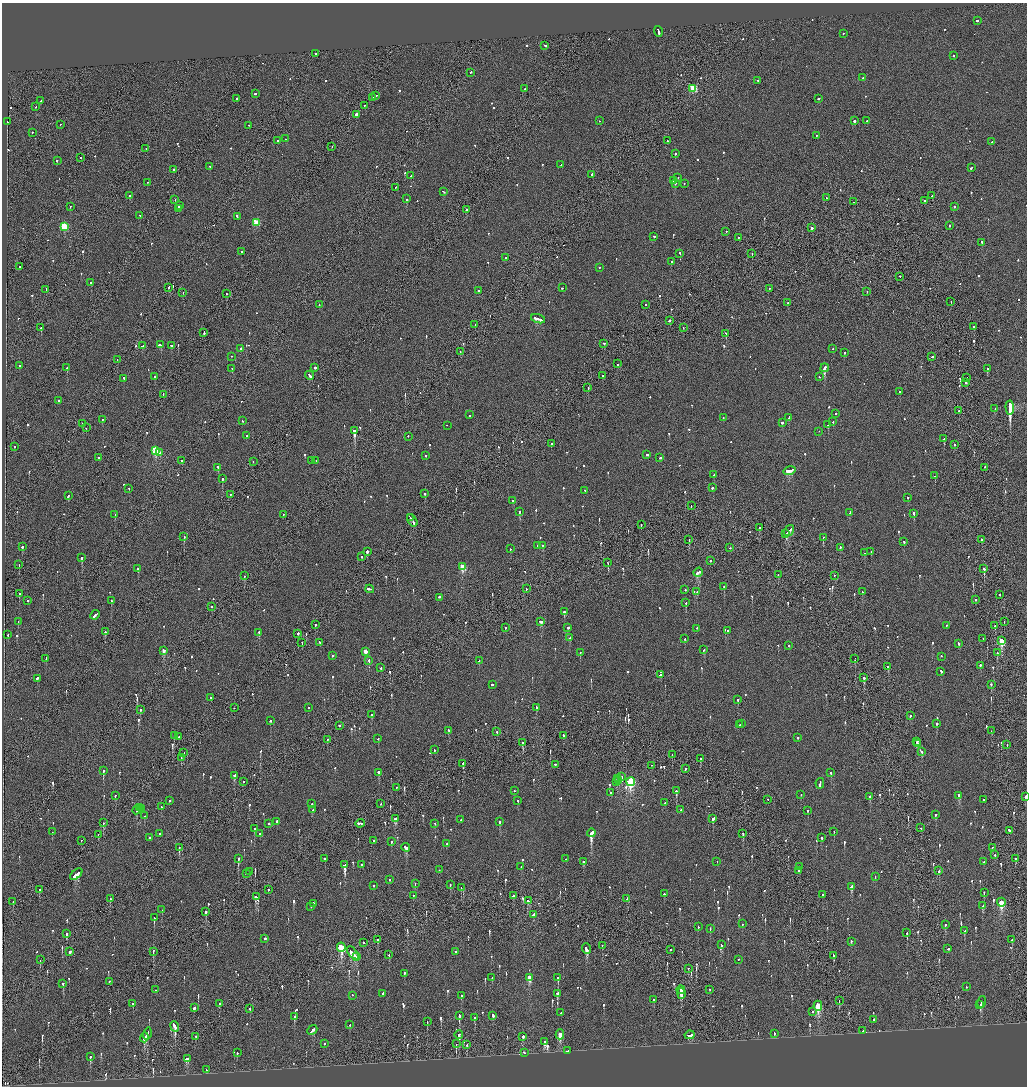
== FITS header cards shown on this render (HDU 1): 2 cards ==
NAXIS1  =                 2050
NAXIS2  =                 2168

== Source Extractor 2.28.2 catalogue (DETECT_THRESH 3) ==
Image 2050 x 2168 px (HDU 1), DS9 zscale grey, zoomed out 1/2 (1 PNG px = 2 x 2 image px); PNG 1029 x 1088 px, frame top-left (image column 2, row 2168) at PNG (2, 3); each listed source drawn as its Kron ellipse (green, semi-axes under 4 px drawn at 4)
Background -0.184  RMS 0.068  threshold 0.205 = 3 sigma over >= 5 px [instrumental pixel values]
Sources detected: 1040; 41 cannot appear on this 1/2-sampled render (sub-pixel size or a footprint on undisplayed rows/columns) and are neither listed nor drawn; of the other 999, the 500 brightest by FLUX_AUTO listed and drawn (499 fainter detections omitted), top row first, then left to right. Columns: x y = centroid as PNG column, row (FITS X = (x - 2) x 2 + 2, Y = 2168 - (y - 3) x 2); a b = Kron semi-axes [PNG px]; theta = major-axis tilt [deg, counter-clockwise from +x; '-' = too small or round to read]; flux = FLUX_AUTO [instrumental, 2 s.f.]
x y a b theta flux
977 21 2 2 - 280
658 32 5 2 - 260
843 34 2 2 - 120
545 46 2 2 - 250
316 54 2 2 - 110
954 56 2 2 - 73
470 73 2 2 - 170
863 78 2 2 - 89
758 81 2 2 - 65
525 89 2 2 - 140
693 89 3 3 - 680
255 94 3 2 - 150
376 96 2 1 - 140
372 98 2 2 - 100
236 99 2 2 - 120
818 99 2 2 - 320
41 101 2 2 - 96
364 106 2 2 - 160
36 107 2 2 - 100
356 115 2 2 - 7000
599 121 2 2 - 130
854 121 2 2 - 560
867 121 2 2 - 210
7 122 2 1 - 190
60 125 2 1 - 75
248 126 2 2 - 80
32 133 2 2 - 83
816 136 2 2 - 76
285 139 2 2 - 76
278 141 2 2 - 96
667 141 2 2 - 110
992 142 2 2 - 70
332 147 2 1 - 74
146 149 2 1 - 120
675 154 2 2 - 160
81 158 2 2 - 110
57 161 2 1 - 140
561 165 2 2 - 96
210 167 2 2 - 80
971 168 2 2 - 120
174 170 2 2 - 160
592 175 3 2 - 400
411 176 2 2 - 140
678 178 2 2 - 83
673 181 2 2 - 230
148 183 2 1 - 70
675 184 2 1 - 420
684 184 2 2 - 78
396 188 2 2 - 120
444 192 3 2 - 100
129 196 2 2 - 660
932 196 2 1 - 94
826 198 2 2 - 92
406 199 2 2 - 160
175 200 2 1 - 150
924 201 2 2 - 69
853 202 2 1 - 67
179 206 3 2 - 190
70 207 2 2 - 120
954 207 2 2 - 190
178 209 4 2 - 250
466 210 3 2 - 370
140 216 3 2 - 180
237 217 4 2 - 520
256 223 3 3 - 420
950 226 2 2 - 130
64 227 4 3 - 840
812 228 2 1 - 1900
726 232 2 2 - 80
654 237 2 2 - 160
738 238 2 1 - 73
982 243 3 2 - 210
241 252 2 2 - 91
680 254 2 1 - 150
752 254 2 2 - 74
506 258 2 2 - 85
671 262 2 1 - 120
20 267 2 2 - 110
599 268 2 2 - 76
900 277 2 2 - 110
91 283 2 2 - 250
169 288 2 2 - 290
562 288 2 2 - 72
769 289 2 1 - 200
46 290 4 2 - 210
478 291 2 2 - 71
867 292 2 1 - 120
183 293 2 1 - 150
226 294 2 1 - 160
951 302 2 2 - 110
788 303 3 2 - 140
319 305 2 2 - 130
645 305 2 2 - 68
538 319 7 2 -15 810
669 321 2 2 - 180
475 325 2 1 - 67
974 327 2 2 - 65
41 328 2 2 - 260
683 328 2 1 - 120
204 333 3 2 - 220
726 334 3 2 - 71
604 344 2 2 - 130
161 345 3 2 - 310
143 346 4 2 - 700
171 346 2 2 - 130
241 349 2 2 - 730
833 349 2 1 - 69
460 352 2 2 - 89
844 353 2 2 - 68
231 357 2 2 - 74
932 357 2 2 - 170
117 360 2 1 - 65
617 364 2 2 - 170
19 366 2 2 - 130
67 368 2 2 - 180
315 368 2 1 - 1300
825 368 4 2 - 2700
232 369 2 2 - 140
987 369 3 2 - 120
310 376 5 2 - 270
603 376 2 1 - 140
155 377 2 2 - 97
819 377 2 2 - 66
967 378 2 1 - 83
124 379 3 2 - 130
965 383 2 2 - 110
588 388 2 1 - 170
900 392 2 2 - 91
163 395 2 1 - 93
58 401 2 2 - 230
1010 408 7 2 -85 110000
995 409 2 2 - 110
959 411 2 1 - 120
836 414 2 2 - 120
470 415 2 2 - 120
723 418 2 2 - 69
789 418 3 2 - 150
102 420 2 2 - 68
242 421 2 2 - 65
833 422 2 1 - 120
782 423 2 2 - 150
83 424 2 2 - 560
828 425 3 2 - 85
447 426 2 2 - 66
86 428 2 2 - 95
354 431 3 2 - 4200
819 432 2 1 - 66
247 436 2 2 - 97
408 437 2 2 - 66
944 439 2 2 - 140
552 444 2 2 - 82
954 445 2 1 - 100
15 447 2 2 - 150
156 451 4 3 - 910
160 453 2 2 - 120
647 455 3 2 - 160
426 456 2 2 - 85
98 458 2 2 - 110
660 458 3 2 - 130
181 461 3 2 - 160
312 461 2 2 - 120
316 461 2 2 - 96
253 462 2 1 - 74
218 468 4 2 - 190
985 468 2 1 - 67
790 471 6 2 11 490
714 475 2 2 - 110
935 476 2 2 - 66
222 479 2 2 - 230
712 488 3 2 - 140
129 489 2 2 - 84
585 491 2 2 - 110
425 494 2 2 - 130
230 495 2 1 - 71
68 496 3 2 - 150
908 498 2 2 - 72
512 501 2 2 - 71
691 506 2 1 - 130
519 512 2 2 - 120
849 513 3 2 - 69
914 514 4 2 - 380
115 515 2 2 - 78
283 515 2 2 - 81
410 518 3 1 - 210
412 521 7 2 -56 560
641 525 2 1 - 110
759 528 2 2 - 210
789 531 6 2 55 430
786 534 2 2 - 400
184 537 2 2 - 120
823 538 2 2 - 74
689 540 2 1 - 130
981 540 2 2 - 120
904 542 2 2 - 200
537 546 2 2 - 81
543 546 2 2 - 76
22 547 2 2 - 210
730 548 2 2 - 68
840 548 2 2 - 110
510 549 2 2 - 69
367 552 2 2 - 1200
871 552 2 2 - 67
865 553 2 2 - 89
362 557 2 2 - 67
82 558 2 2 - 380
710 561 2 2 - 96
608 563 2 1 - 73
19 565 2 2 - 90
463 567 3 3 - 570
138 569 2 2 - 140
984 569 3 2 - 400
698 573 5 2 - 340
778 575 2 2 - 69
244 576 2 2 - 84
834 576 2 1 - 72
724 587 2 2 - 500
370 589 4 2 - 460
526 589 2 1 - 96
685 590 2 2 - 130
697 592 2 2 - 110
862 592 2 2 - 71
19 594 2 2 - 180
1000 595 2 2 - 65
440 598 3 2 - 260
975 600 2 2 - 200
28 601 2 2 - 98
111 601 2 2 - 120
686 603 3 2 - 80
212 607 2 2 - 170
564 612 2 2 - 410
95 615 5 2 - 320
18 622 2 2 - 130
541 622 3 2 - 680
1004 622 2 1 - 74
315 625 2 2 - 130
946 626 2 2 - 90
995 626 2 2 - 97
505 628 2 2 - 190
568 628 3 2 - 140
697 629 2 2 - 78
727 631 2 2 - 71
105 632 2 2 - 170
259 633 2 2 - 130
298 634 2 2 - 430
8 635 2 2 - 82
570 638 2 2 - 150
685 639 2 2 - 81
983 639 2 1 - 72
1002 641 4 3 - 530
302 643 2 1 - 180
320 643 3 2 - 190
958 644 3 2 - 130
788 646 2 2 - 130
704 650 2 2 - 120
164 651 3 2 - 110
365 652 3 3 - 200
580 653 2 2 - 210
997 653 2 2 - 87
333 656 2 2 - 140
941 657 2 2 - 76
46 659 4 2 - 180
855 659 2 1 - 150
369 661 2 2 - 120
479 661 3 2 - 97
980 666 2 2 - 340
888 667 3 2 - 170
381 668 2 2 - 91
941 672 3 2 - 110
660 675 2 2 - 340
864 678 2 2 - 310
37 679 3 2 - 130
492 685 2 2 - 220
991 685 2 2 - 110
211 698 3 2 - 190
738 700 2 2 - 82
234 708 2 1 - 75
308 708 2 2 - 88
536 708 3 2 - 180
140 710 2 2 - 140
371 715 3 2 - 89
910 716 2 2 - 160
270 721 2 2 - 92
741 724 2 2 - 180
936 724 2 2 - 240
740 725 2 2 - 98
339 726 2 2 - 470
449 731 3 2 - 130
991 731 2 1 - 69
497 732 2 2 - 180
174 736 2 2 - 110
563 736 2 1 - 89
179 737 2 2 - 91
798 738 2 2 - 83
378 739 2 2 - 74
327 740 2 2 - 67
917 742 2 2 - 82
523 743 2 2 - 120
918 744 3 2 - 80
1007 745 2 2 - 160
434 750 2 2 - 83
922 752 3 2 - 71
184 753 2 2 - 76
672 755 2 1 - 76
181 758 2 1 - 120
700 759 4 1 - 170
463 764 2 2 - 340
555 765 2 2 - 140
651 766 2 1 - 120
685 769 3 2 - 150
103 771 3 2 - 440
379 773 2 2 - 540
831 773 3 2 - 100
234 776 4 2 - 110
621 777 2 2 - 69
617 779 2 2 - 160
619 781 2 2 - 79
244 782 2 1 - 150
617 782 2 2 - 120
631 782 4 3 - 1700
820 784 5 2 - 340
396 788 2 1 - 71
514 791 2 2 - 67
676 791 3 2 - 100
611 793 3 2 - 150
801 795 2 2 - 67
115 796 3 2 - 82
959 796 3 2 - 78
870 797 2 2 - 210
1025 797 2 2 - 580
768 800 2 1 - 93
983 800 2 2 - 440
170 801 2 2 - 140
518 801 2 2 - 210
665 803 2 2 - 94
312 804 2 2 - 110
381 804 2 1 - 65
161 807 2 2 - 120
140 808 2 1 - 160
141 809 2 1 - 93
137 810 5 3 - 150
313 810 2 2 - 85
681 810 2 2 - 150
808 811 2 2 - 120
936 815 2 2 - 260
144 816 2 2 - 88
395 819 4 2 - 170
713 819 4 2 - 240
461 820 2 2 - 210
276 822 3 2 - 280
500 822 3 2 - 110
103 823 2 1 - 130
269 824 2 2 - 150
360 824 5 2 - 450
435 824 2 2 - 110
921 828 2 2 - 120
255 829 3 2 - 190
1009 831 3 2 - 250
52 832 2 2 - 78
834 832 3 2 - 73
591 833 4 2 - 1500
160 834 2 2 - 79
260 834 2 2 - 84
743 834 3 2 - 120
98 835 2 1 - 91
149 838 2 2 - 470
822 838 2 2 - 170
81 841 2 2 - 69
373 841 2 2 - 77
391 842 3 2 - 130
446 844 2 2 - 100
179 848 3 1 - 150
406 848 4 2 - 290
992 848 2 2 - 78
995 855 2 2 - 72
238 859 2 2 - 660
325 859 2 2 - 82
566 859 2 1 - 67
1015 859 2 2 - 240
584 862 2 2 - 110
717 862 2 1 - 160
984 862 2 2 - 190
345 865 4 3 - 1200
361 865 2 2 - 87
521 867 2 1 - 67
800 867 2 2 - 490
439 870 2 1 - 72
799 871 3 2 - 320
939 871 2 2 - 130
250 872 2 2 - 140
246 874 2 2 - 72
76 875 7 3 41 470
875 877 2 2 - 94
390 880 2 2 - 66
415 884 2 2 - 100
450 885 3 2 - 120
374 886 2 2 - 280
851 887 3 2 - 610
461 888 2 1 - 75
39 890 2 2 - 580
268 890 2 2 - 120
984 893 3 2 - 73
664 894 2 2 - 200
822 895 2 2 - 84
413 896 2 1 - 97
513 896 2 2 - 220
257 897 4 3 - 310
110 899 3 1 - 87
627 899 3 2 - 270
528 901 3 2 - 200
13 902 2 1 - 85
1001 903 4 3 - 730
313 904 2 2 - 67
982 906 3 2 - 170
311 907 2 2 - 69
162 910 2 2 - 98
206 912 2 2 - 490
534 915 3 2 - 820
154 918 3 2 - 120
742 924 2 2 - 160
945 925 3 2 - 87
698 927 2 2 - 87
710 929 2 2 - 120
965 931 3 2 - 210
907 933 3 1 - 260
66 934 3 2 - 130
265 939 2 2 - 180
378 940 3 1 - 110
1012 940 3 2 - 67
851 942 2 2 - 81
363 943 2 2 - 510
721 945 2 2 - 120
602 946 2 2 - 74
341 948 4 3 - 1200
587 949 5 2 - 260
948 949 2 2 - 300
670 950 2 2 - 69
70 952 3 2 - 250
153 952 3 1 - 72
456 952 2 2 - 76
353 953 8 2 -48 770
389 955 2 2 - 100
834 956 3 2 - 170
357 957 3 1 - 180
40 960 2 1 - 91
738 960 2 1 - 180
688 969 2 2 - 94
404 974 2 2 - 94
492 978 2 2 - 85
529 978 4 3 - 310
558 978 3 2 - 260
110 982 2 2 - 81
63 984 2 2 - 400
966 987 2 2 - 76
155 990 2 2 - 66
681 990 4 2 - 280
710 990 2 1 - 77
383 994 4 2 - 260
557 994 3 2 - 180
681 994 5 2 - 130
352 996 2 2 - 65
461 996 2 2 - 71
654 1000 2 2 - 120
839 1001 2 1 - 100
981 1003 6 2 76 240
133 1004 2 2 - 150
219 1004 2 2 - 250
980 1005 2 1 - 200
818 1006 5 3 - 1100
194 1008 3 2 - 880
250 1009 2 2 - 83
812 1012 2 2 - 77
561 1013 2 2 - 140
459 1016 4 2 - 160
493 1016 3 2 - 440
294 1017 3 2 - 99
474 1018 3 2 - 230
873 1020 2 2 - 240
427 1022 2 1 - 82
350 1025 2 2 - 130
175 1027 5 2 - 920
312 1030 5 2 - 360
862 1031 2 2 - 170
147 1034 6 2 74 350
774 1034 3 2 - 74
459 1035 4 2 - 380
560 1035 5 3 - 380
690 1035 5 2 - 330
196 1037 2 2 - 93
523 1037 2 2 - 530
144 1038 5 2 - 280
545 1042 4 3 - 280
324 1044 2 2 - 150
456 1044 3 1 - 120
467 1045 3 1 - 280
568 1051 4 2 - 73
237 1053 2 2 - 180
524 1053 2 2 - 110
90 1057 3 2 - 310
187 1059 3 3 - 250
206 1070 3 2 - 75
At the frame edge (FLAGS 8, measured only in part): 1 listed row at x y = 1025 797
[499 fainter detections neither listed nor drawn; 41 sub-pixel or undisplayed-footprint detections neither listed nor drawn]